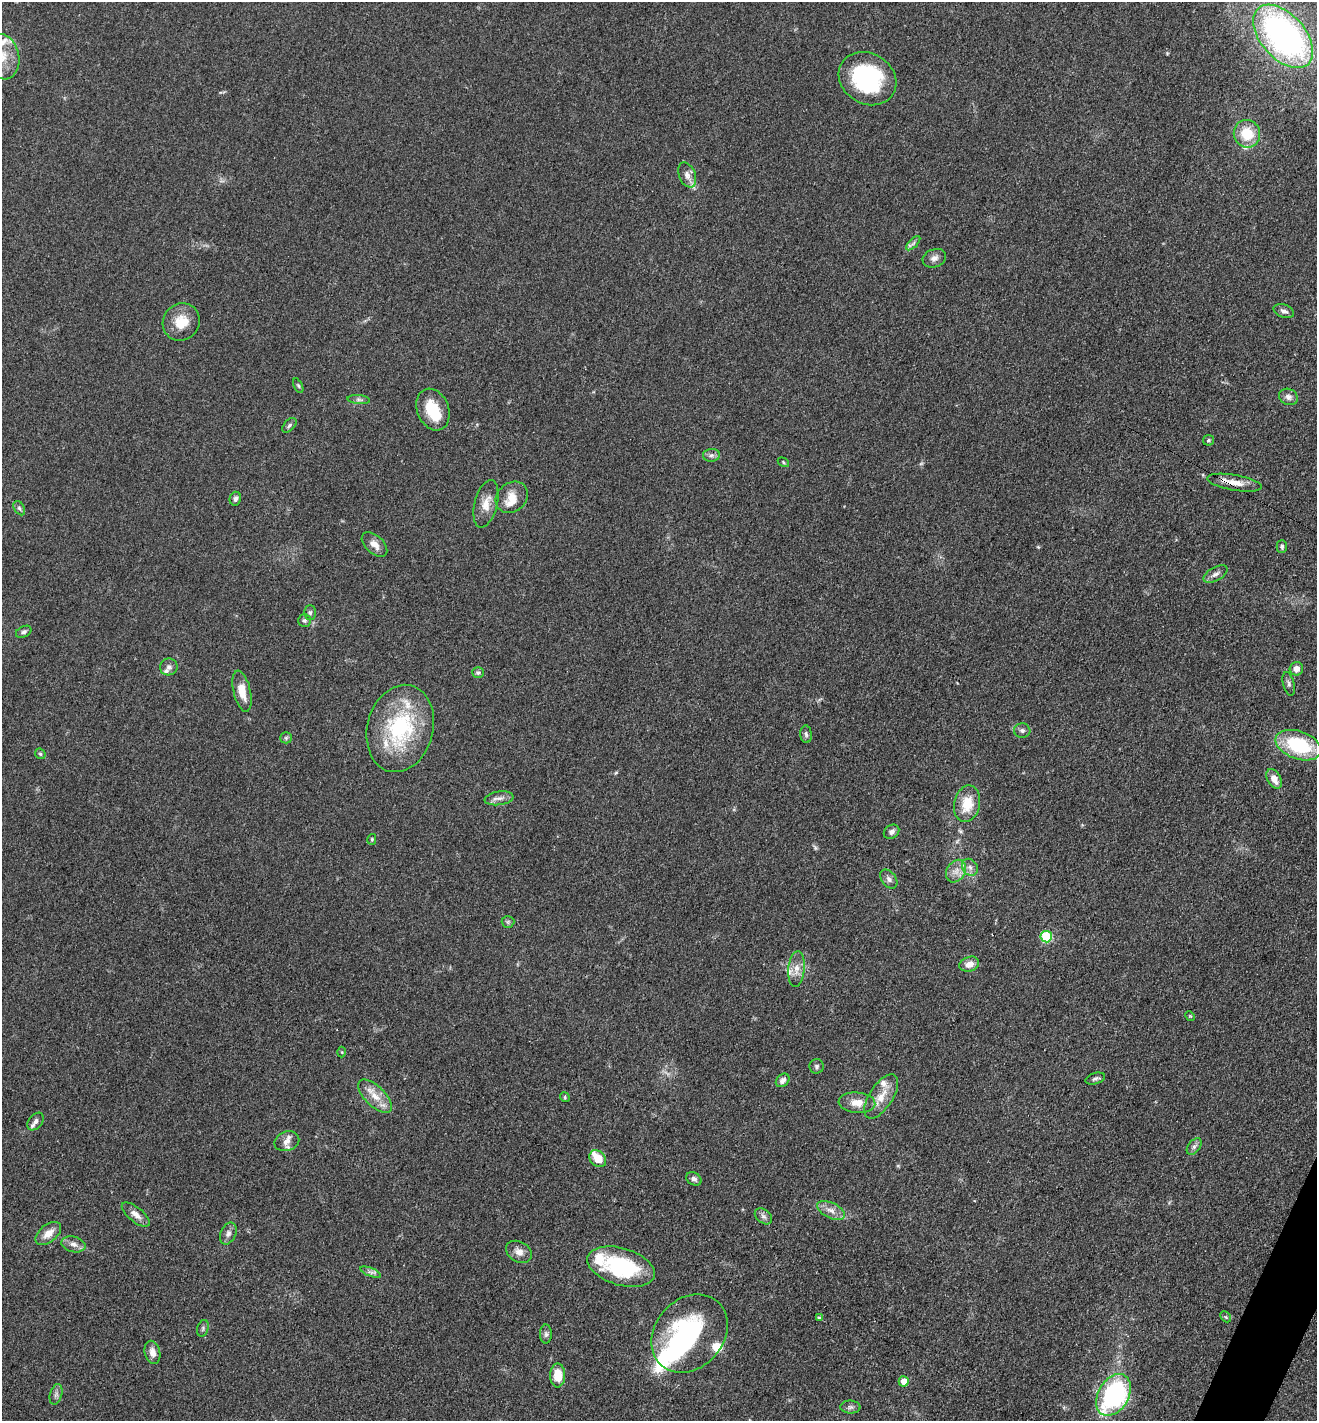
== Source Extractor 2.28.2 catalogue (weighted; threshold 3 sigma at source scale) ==
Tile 6 of 4 x 4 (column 2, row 2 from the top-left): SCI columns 1617-2931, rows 2945-4363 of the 5880 x 5796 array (HDU 1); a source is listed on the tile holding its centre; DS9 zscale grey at full resolution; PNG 1319 x 1423 px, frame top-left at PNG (2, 2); each listed source drawn as its Kron ellipse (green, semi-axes under 4 px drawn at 4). Shown black and unused: <1% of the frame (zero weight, under 3 of 4 exposures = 2% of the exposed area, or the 3 px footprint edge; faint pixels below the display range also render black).
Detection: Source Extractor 2.28.2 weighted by HDU 2 'WHT'; one run over the whole footprint, this tile lists its part. Background 0.0639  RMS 0.0058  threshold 0.026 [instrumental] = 3 sigma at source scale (4.5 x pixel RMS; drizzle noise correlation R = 1.50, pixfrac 1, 0.05/0.05 arcsec/px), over >= 5 px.
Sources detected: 100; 3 inside a brighter object's white glare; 1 cosmic-ray / hot-pixel residue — neither listed nor drawn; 11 inside a brighter listed object's ellipse — not listed separately; the other 85 listed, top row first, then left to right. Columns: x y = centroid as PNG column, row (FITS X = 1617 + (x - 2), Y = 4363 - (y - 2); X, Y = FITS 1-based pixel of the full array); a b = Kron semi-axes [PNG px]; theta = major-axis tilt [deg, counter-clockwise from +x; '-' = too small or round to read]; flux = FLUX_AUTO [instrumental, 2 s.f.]
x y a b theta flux
1283 36 38 22 -48 210
2 57 23 17 -77 16
867 79 30 25 -32 59
1247 134 14 13 - 16
687 175 13 8 -67 3.9
913 243 9 3 45 1.3
934 258 12 9 20 3
1284 311 10 6 -20 2.4
181 322 19 18 - 12
298 386 8 4 -63 0.9
1288 397 10 8 -27 2.8
359 400 11 4 -5 1.6
433 410 21 15 -68 16
289 425 9 5 46 1.3
1208 440 5 5 - 0.98
711 455 8 6 2 1.8
783 462 6 4 -34 0.76
1235 483 28 8 -10 7.4
512 497 17 14 42 7.7
235 499 7 5 76 1.5
486 504 24 11 76 7.4
19 508 8 5 -59 1.3
374 544 15 9 -43 4.5
1282 546 6 5 - 1.4
1215 574 13 6 29 2.6
310 613 7 5 -89 1.4
305 620 6 6 - 1.2
24 632 8 5 26 1.6
169 667 9 8 - 2.2
1296 669 7 6 - 3.6
478 673 6 5 - 1.1
1289 684 12 5 -76 1.6
242 691 21 8 -77 8.6
400 728 44 33 75 58
1022 731 8 7 - 1.8
806 734 9 5 -86 1.5
286 738 6 5 - 1
1298 745 24 14 -20 42
40 754 6 4 -44 0.89
1274 779 10 6 -60 5.5
499 798 14 6 8 3.3
967 804 18 13 78 13
891 832 8 6 35 2.3
372 839 5 4 - 0.89
970 867 9 7 -55 2.7
956 871 12 9 57 4.7
889 879 10 7 -52 2.2
508 922 6 6 - 0.91
1046 937 6 5 - 35
969 964 10 7 18 4.8
796 969 18 8 85 5.3
1190 1016 5 4 - 0.59
342 1052 5 3 - 0.55
817 1066 7 7 - 1.5
1095 1079 10 5 17 1.6
783 1080 7 5 44 2.6
375 1096 21 10 -44 8.5
881 1096 25 11 57 9.3
565 1097 5 4 - 0.82
857 1103 18 10 -5 7.3
35 1121 10 6 52 2.2
287 1141 13 9 21 4.1
1194 1146 9 5 52 1.9
598 1159 9 7 -44 9.2
694 1179 8 6 -31 1.9
831 1210 15 7 -26 4.3
136 1215 17 7 -39 4.2
763 1216 10 6 -38 2
48 1233 15 8 40 6.5
228 1233 11 7 66 2.5
73 1244 12 7 -13 3.1
519 1252 14 10 -29 4.4
621 1267 35 18 -16 55
371 1272 11 4 -22 1.7
1226 1317 6 4 -46 0.83
819 1318 4 3 - 3.5
203 1328 8 5 73 1.2
689 1333 42 34 48 78
546 1334 9 6 90 1.6
152 1352 12 7 -76 4
558 1375 12 7 89 12
904 1381 5 5 - 4.9
56 1394 10 6 74 1.8
1113 1395 22 15 60 91
850 1407 10 6 0 1.8
Overlapping masked pixels (flux is a lower limit): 1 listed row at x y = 1235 483
Isophote crosses this tile's border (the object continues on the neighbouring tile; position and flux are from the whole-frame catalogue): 1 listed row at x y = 2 57